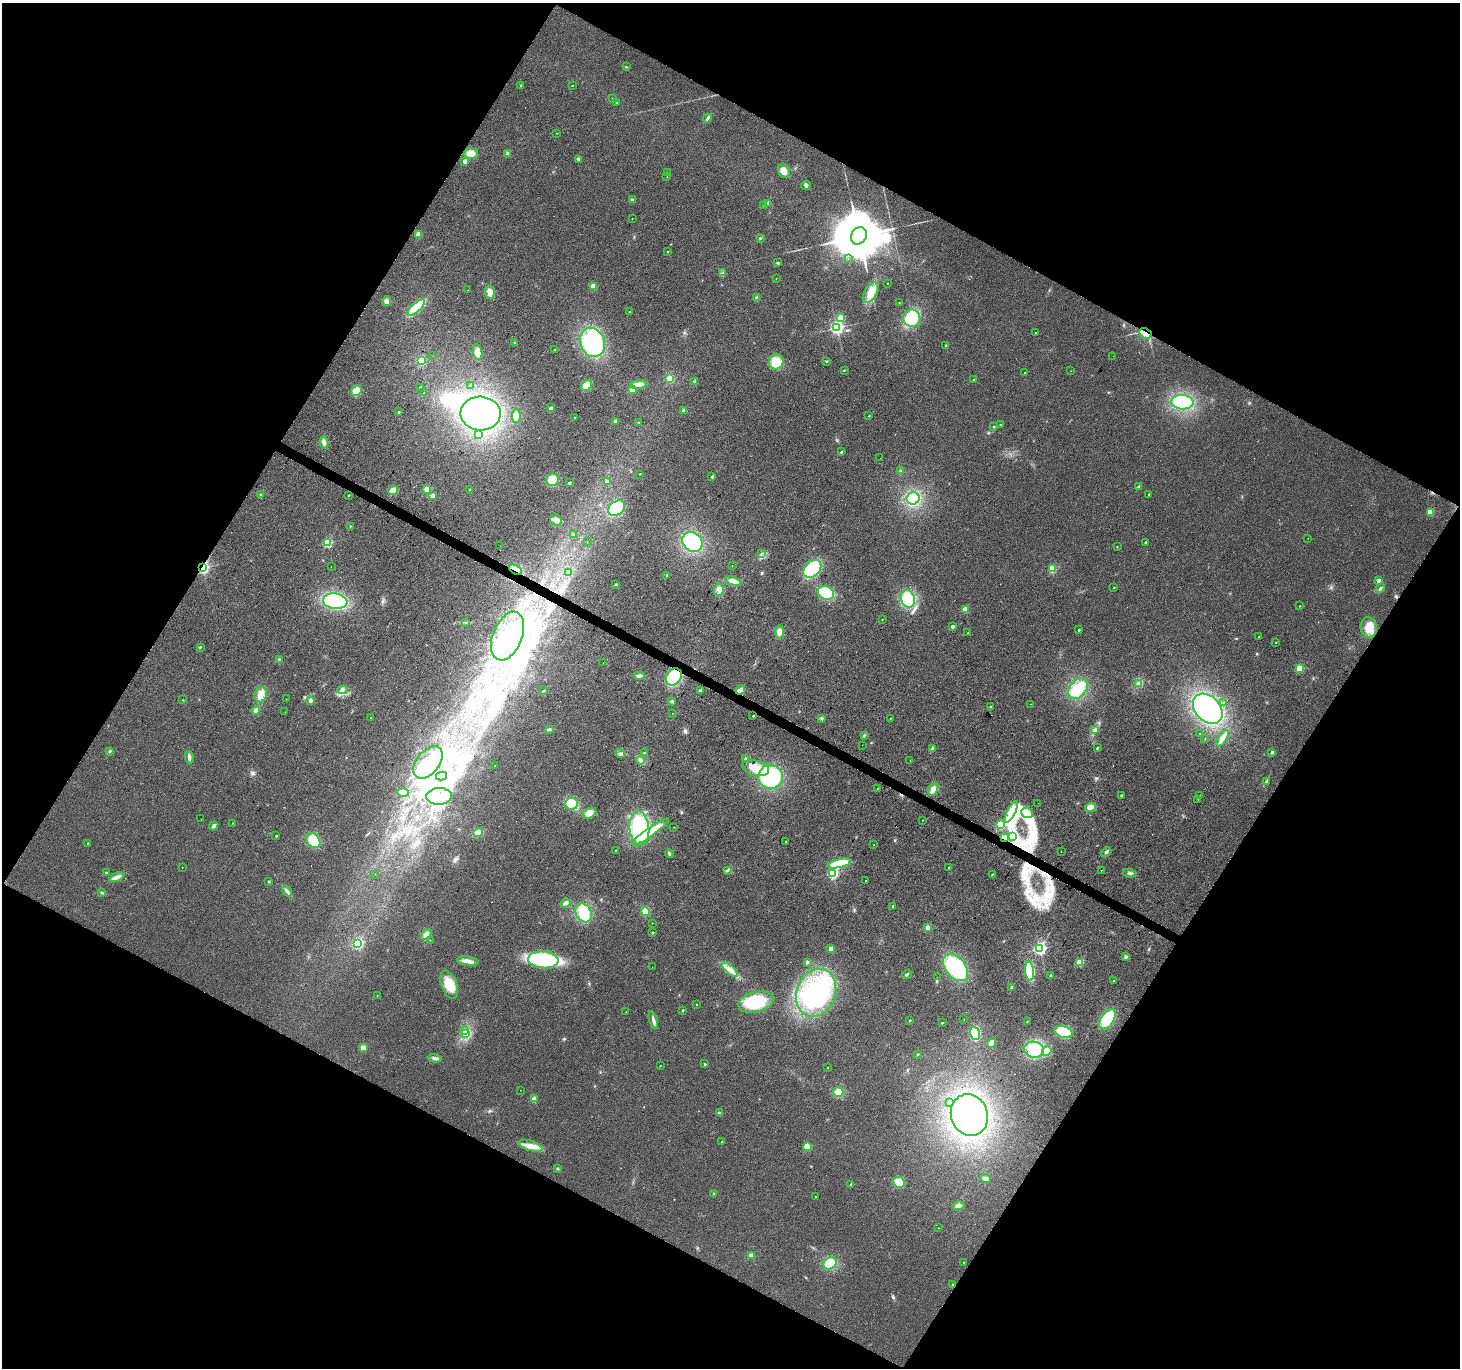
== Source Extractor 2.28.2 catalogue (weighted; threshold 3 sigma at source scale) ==
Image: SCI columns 6-5836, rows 261-5724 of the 5836 x 5917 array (HDU 1 of 3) = the unmasked area's bounding box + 8 px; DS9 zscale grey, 4 x 4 block average (1 PNG px = mean of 4 x 4 image px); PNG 1462 x 1370 px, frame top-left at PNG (2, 3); each listed source drawn as its Kron ellipse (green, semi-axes under 4 px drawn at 4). Shown black and unused: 47% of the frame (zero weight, under 2 of 3 exposures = <1% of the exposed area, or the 3 px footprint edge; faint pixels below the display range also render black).
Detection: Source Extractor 2.28.2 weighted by HDU 2 'WHT'. Background 0.0289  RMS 0.0082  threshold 0.0368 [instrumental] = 3 sigma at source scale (4.5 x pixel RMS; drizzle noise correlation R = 1.50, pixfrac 1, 0.0396/0.0396 arcsec/px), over >= 5 px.
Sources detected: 364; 32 inside a brighter object's white glare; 7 cosmic-ray / hot-pixel residue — neither listed nor drawn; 15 inside a brighter listed object's ellipse — not listed separately; the other 310 listed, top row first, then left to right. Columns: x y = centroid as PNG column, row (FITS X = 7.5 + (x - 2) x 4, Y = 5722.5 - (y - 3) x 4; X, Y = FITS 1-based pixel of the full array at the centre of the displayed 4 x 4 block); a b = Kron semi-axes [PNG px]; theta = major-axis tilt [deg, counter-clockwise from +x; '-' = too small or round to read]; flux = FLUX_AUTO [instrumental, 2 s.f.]
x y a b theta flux
626 67 3 2 - 4.3
521 85 2 2 - 13
572 85 2 2 - 3.6
613 98 2 2 - 2.4
617 103 2 2 - 16
708 118 5 3 - 9.7
557 133 2 2 - 2
471 153 7 5 1 45
507 153 4 2 - 6.1
578 159 3 2 - 13
465 161 2 2 - 49
784 171 7 5 -68 41
668 173 2 2 - 8.9
667 177 2 2 - 1.7
806 185 5 4 - 12
632 200 3 3 - 8.2
767 203 4 3 - 8.2
763 205 2 2 - 1.3
632 219 2 2 - 0.87
418 234 4 3 - 18
859 236 9 7 56 37000
760 238 3 2 - 3.5
668 252 2 2 - 5.4
848 259 2 2 - 1.6
778 263 3 2 - 5.6
723 273 3 2 - 5.7
776 279 2 2 - 1.1
888 283 2 2 - 1.4
593 286 2 2 - 120
467 290 2 2 - 1.3
490 292 7 5 -83 42
871 293 11 6 58 65
757 298 2 2 - 56
386 301 5 4 - 16
899 303 2 2 - 2.7
416 307 11 4 42 240
630 312 2 2 - 3.8
841 318 2 2 - 140
912 318 8 8 - 200
837 328 2 2 - 1200
1036 333 2 2 - 7.3
1145 334 6 5 - 31
515 342 2 2 - 3.3
592 342 15 12 -67 390
946 345 2 2 - 13
555 350 2 2 - 2.8
478 352 7 5 -80 40
433 356 2 2 - 0.69
1113 356 2 2 - 1.1
421 360 2 2 - 420
776 362 7 7 - 96
826 362 2 2 - 2.7
844 370 2 2 - 3
1071 371 2 2 - 1.1
1025 372 2 2 - 3.1
670 378 2 2 - 310
974 380 3 2 - 3.6
694 382 3 2 - 4.2
470 385 2 2 - 8.6
587 385 6 5 - 54
639 385 8 4 7 32
420 387 2 2 - 4.7
632 390 2 2 - 150
356 391 5 5 - 60
424 393 2 2 - 1.8
1182 402 11 7 -5 300
550 408 2 2 - 27
684 410 3 2 - 5.4
399 412 2 2 - 12
481 414 20 17 -2 750
516 416 6 4 -89 30
869 416 2 2 - 3.4
575 417 2 2 - 7.8
616 421 2 2 - 58
639 422 2 2 - 1.2
1000 424 2 2 - 5.5
994 427 2 2 - 13
479 434 3 3 - 20
324 443 6 3 -80 21
841 452 2 2 - 13
880 458 2 2 - 0.56
901 471 3 2 - 2.9
640 474 2 2 - 3
712 477 2 2 - 20
553 480 6 6 - 81
608 482 4 3 - 8.8
569 483 2 2 - 22
1139 487 2 2 - 35
427 489 2 2 - 130
393 490 5 4 - 40
470 490 2 2 - 12
1149 494 2 2 - 7.2
260 495 2 2 - 3.1
349 495 2 2 - 6.6
433 496 2 2 - 81
913 498 6 6 - 120
616 508 9 6 36 190
1430 512 2 2 - 170
556 520 6 5 - 23
350 526 2 2 - 5.3
573 535 2 2 - 5.4
1308 538 2 2 - 1
587 542 2 2 - 0.98
692 542 11 9 -41 290
1146 542 2 2 - 12
328 543 2 2 - 430
500 546 2 2 - 4.3
1117 547 2 2 - 2.1
761 554 2 2 - 1.9
732 566 2 2 - 1.1
331 567 2 2 - 2.3
203 568 2 2 - 1000
812 569 10 7 45 330
1052 569 2 2 - 260
515 570 7 3 -29 21
569 572 2 2 - 15
667 575 2 2 - 9.5
733 581 8 4 -17 32
1379 581 2 2 - 60
616 584 3 2 - 4.5
1114 588 2 2 - 4.5
1380 588 5 2 - 7.1
719 590 6 4 84 27
826 593 8 6 -23 170
908 599 9 7 -72 160
335 601 12 7 -8 420
1300 606 2 2 - 2.6
965 609 2 2 - 140
882 620 2 2 - 2
465 622 2 2 - 3
952 626 2 2 - 32
1369 627 10 8 -81 61
1079 630 2 2 - 12
779 632 6 4 88 35
968 633 2 2 - 1.6
508 636 25 14 68 300
1258 637 2 2 - 3.1
1276 643 2 2 - 1.3
200 647 3 2 - 4.3
279 659 2 2 - 3.5
603 663 2 2 - 1.2
1300 668 2 2 - 220
639 676 6 3 0 13
674 677 9 7 56 190
1139 683 4 3 - 12
1078 689 12 8 47 140
342 690 5 4 - 14
740 690 5 3 - 22
544 691 2 2 - 3.5
700 691 4 2 - 5.4
261 695 8 6 72 40
286 699 2 2 - 1.8
183 700 2 2 - 1.8
310 700 2 2 - 48
672 701 2 2 - 2.8
1223 702 2 2 - 1.9
1031 704 2 2 - 1.1
991 707 2 2 - 22
1208 709 17 12 -46 870
256 710 4 4 - 12
285 712 2 2 - 0.89
672 713 2 2 - 1.5
753 716 2 2 - 4.8
371 717 2 2 - 2.7
821 718 3 2 - 5
890 718 2 2 - 2
549 729 4 2 - 7
1094 729 4 2 - 7.9
1200 733 2 2 - 2.1
864 735 2 2 - 3
1222 738 9 2 58 62
1205 739 2 2 - 2.1
862 745 2 2 - 0.89
1097 748 2 2 - 14
932 749 2 2 - 60
110 751 2 2 - 3.2
1272 752 2 2 - 23
644 753 4 2 - 3.5
620 754 4 4 - 12
189 757 6 3 -81 16
746 758 2 2 - 3.9
641 760 4 4 - 13
910 760 2 2 - 2.2
428 762 18 11 51 150
495 766 2 2 - 4.4
756 768 14 7 -14 80
442 776 5 3 - 8.8
770 777 12 12 - 360
1267 781 3 2 - 3.5
877 789 2 2 - 1.7
933 789 6 4 60 26
403 792 5 3 - 19
1121 795 2 2 - 6.4
1199 795 2 2 - 6.5
439 796 13 8 4 88
1198 799 2 2 - 2.5
1038 803 2 2 - 4.7
572 804 6 6 - 100
1091 807 5 4 - 46
1011 812 12 4 63 49
589 813 7 5 28 28
1027 813 6 5 - 30
201 819 2 2 - 1.4
923 820 2 2 - 2
233 823 2 2 - 3
1000 825 2 2 - 460
214 826 5 3 - 12
674 827 2 2 - 1.4
639 828 17 10 -84 320
478 832 5 4 - 34
650 832 22 4 35 160
276 836 2 2 - 5.4
1012 836 3 2 - 4.9
1005 838 4 3 - 13
313 841 8 6 -52 110
786 841 2 2 - 5.2
88 843 2 2 - 7
873 845 2 2 - 1.3
616 850 2 2 - 2
1061 851 2 2 - 1.9
1106 852 6 2 41 11
669 854 4 2 - 7
840 863 12 4 13 180
182 867 2 2 - 1.8
949 867 2 2 - 2.8
727 870 3 2 - 5.8
1102 870 2 2 - 1.5
106 872 2 2 - 14
833 873 2 2 - 610
1129 873 6 3 -10 10
375 874 2 2 - 0.83
992 874 2 2 - 6.9
116 877 7 4 24 23
269 881 2 2 - 2.4
865 881 2 2 - 12
287 891 6 3 -53 13
102 893 2 2 - 2.4
565 903 5 3 - 12
893 906 2 2 - 12
645 911 5 4 - 63
584 913 10 7 -60 130
652 923 2 2 - 0.75
928 928 2 2 - 120
652 933 2 2 - 8.4
426 934 6 4 43 19
430 940 2 2 - 1
358 943 2 2 - 690
831 949 3 3 - 18
1039 949 2 2 - 1100
1126 957 2 2 - 35
543 960 15 8 -5 390
468 961 11 4 -9 30
807 962 2 2 - 28
1080 963 2 2 - 210
652 967 2 2 - 0.82
956 968 15 10 -50 380
730 970 10 3 -43 28
1030 971 10 4 -85 170
907 974 5 2 - 6.9
1051 975 2 2 - 12
937 977 2 2 - 1.8
1114 981 2 2 - 6.8
449 985 15 8 -68 89
1012 987 2 2 - 37
816 993 24 19 69 400
377 995 2 2 - 1.1
756 1002 18 10 15 240
697 1004 2 2 - 5.2
683 1010 2 2 - 11
626 1012 2 2 - 1.8
964 1019 2 2 - 2.7
1107 1019 11 6 56 180
653 1020 9 3 -73 17
910 1020 2 2 - 11
1027 1021 3 2 - 2.7
942 1023 2 2 - 7.2
465 1030 3 2 - 2.8
1063 1032 9 5 -16 160
975 1033 7 4 -73 220
466 1034 2 2 - 3.3
992 1043 5 3 - 41
363 1048 2 2 - 130
1034 1050 10 8 -12 180
1047 1051 5 4 - 65
918 1054 2 2 - 2.3
435 1058 7 3 -6 16
705 1064 2 2 - 8.5
660 1066 2 2 - 1.9
828 1068 2 2 - 1.2
521 1090 2 2 - 1.4
838 1092 5 4 - 55
534 1099 2 2 - 140
949 1103 2 2 - 1.7
719 1113 2 2 - 32
969 1115 21 18 -70 1200
722 1142 2 2 - 12
531 1146 12 5 -18 45
807 1147 4 4 - 52
557 1169 3 2 - 4.6
985 1178 5 4 - 13
899 1182 6 5 - 85
851 1184 2 2 - 1.8
714 1194 2 2 - 3.1
815 1197 2 2 - 5.4
958 1206 6 4 16 19
938 1228 2 2 - 1.4
751 1255 4 3 - 15
964 1262 2 2 - 4.8
830 1263 7 5 31 110
953 1285 2 2 - 36
Overlapping masked pixels (flux is a lower limit): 6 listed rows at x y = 1145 334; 203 568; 515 570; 674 677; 1005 838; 953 1285
Diffuse or blended objects may show on this block-average render without a row.